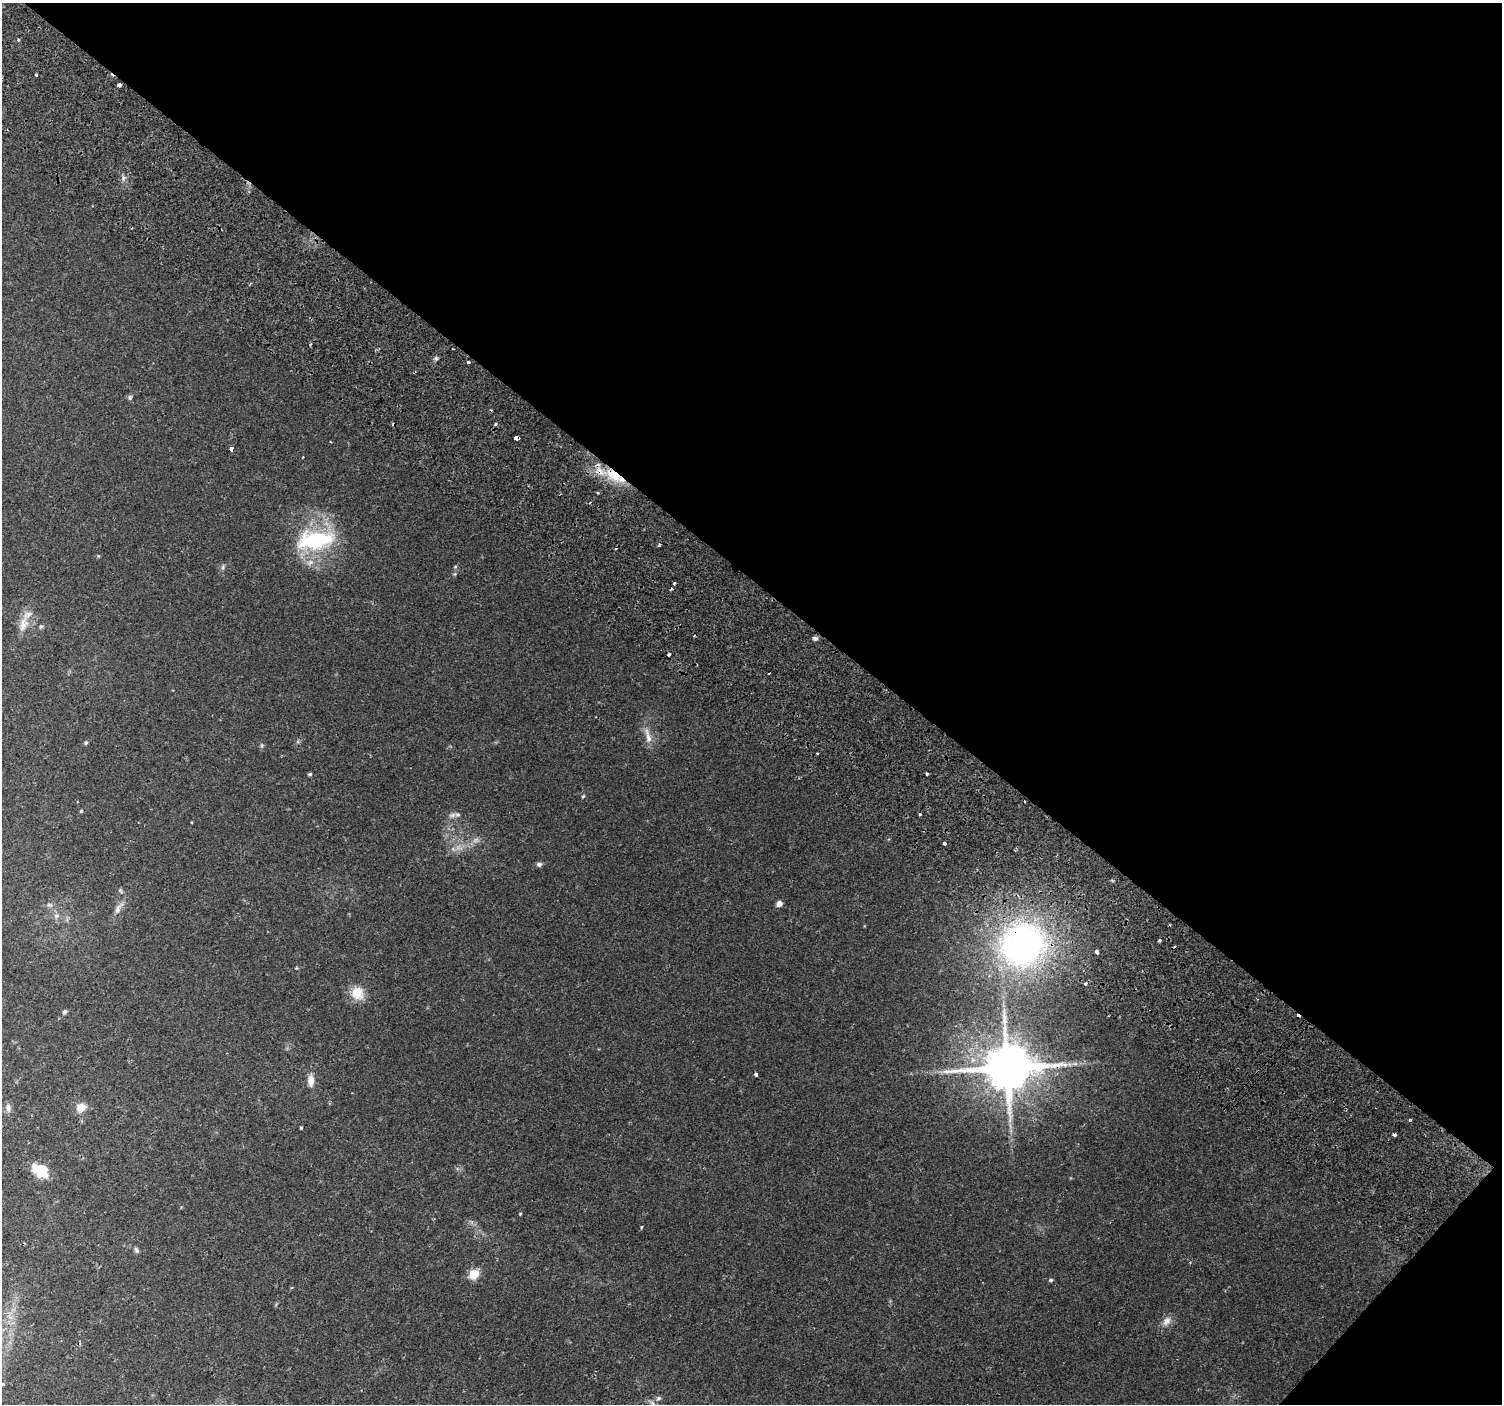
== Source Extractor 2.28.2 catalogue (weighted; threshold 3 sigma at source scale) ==
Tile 8 of 4 x 4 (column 4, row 2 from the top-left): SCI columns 4593-6092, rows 3143-4544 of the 6176 x 6218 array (HDU 1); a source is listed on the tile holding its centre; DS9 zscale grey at full resolution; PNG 1504 x 1406 px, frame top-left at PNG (2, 3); no overlay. Shown black and unused: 43% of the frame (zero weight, under 2 of 3 exposures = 6% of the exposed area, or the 3 px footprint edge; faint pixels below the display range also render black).
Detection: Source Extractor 2.28.2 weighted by HDU 2 'WHT'; one run over the whole footprint, this tile lists its part. Background 0.0506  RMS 0.0043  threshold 0.0196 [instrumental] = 3 sigma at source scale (4.5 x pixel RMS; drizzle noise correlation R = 1.50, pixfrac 1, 0.0396/0.0396 arcsec/px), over >= 5 px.
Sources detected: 74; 3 too faint to see at this stretch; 7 cosmic-ray / hot-pixel residue — not listed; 3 inside a brighter listed object's ellipse — not listed separately; the other 61 listed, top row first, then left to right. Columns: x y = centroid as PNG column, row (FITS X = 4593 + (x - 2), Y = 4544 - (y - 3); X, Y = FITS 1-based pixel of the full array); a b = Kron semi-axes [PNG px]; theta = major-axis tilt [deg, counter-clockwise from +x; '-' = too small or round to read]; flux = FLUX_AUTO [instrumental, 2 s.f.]
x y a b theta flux
18 39 3 3 - 1.6
36 75 3 3 - 2
119 85 4 3 - 3.1
123 178 7 4 89 0.98
436 358 5 5 - 0.82
468 362 3 3 - 1.7
129 397 7 5 43 0.85
517 438 4 3 - 14
231 448 3 3 - 20
302 457 2 2 - 0.4
613 475 27 12 -39 12
315 540 46 22 8 38
659 545 3 3 - 0.88
310 562 10 8 23 2.5
455 567 5 4 - 0.5
674 583 3 3 - 1.4
671 589 3 2 - 0.68
23 624 22 12 76 5.4
41 627 6 5 - 0.73
815 638 6 5 - 1.2
669 654 4 3 - 2.6
648 736 25 7 -77 4.2
86 743 5 5 - 0.64
817 753 3 2 - 0.81
310 774 4 4 - 0.7
927 774 3 3 - 1.2
583 796 5 3 - 0.44
81 811 4 3 - 0.53
919 814 3 3 - 2.6
452 815 11 6 8 1.8
944 843 3 3 - 18
539 864 7 6 - 1.2
779 904 5 5 - 2.7
49 905 8 6 -1 1.1
118 908 19 8 59 3
57 916 8 7 - 1.5
1170 925 3 3 - 1.2
1160 940 4 3 - 0.98
1023 945 43 38 34 150
1097 952 4 3 - 2
1086 984 3 3 - 1.5
357 993 17 16 - 7.4
65 1012 5 5 - 1
1075 1064 7 4 0 1
1007 1068 14 12 19 2400
756 1074 4 3 - 1.2
311 1080 15 8 -90 3.5
8 1108 13 7 -86 1.7
81 1108 5 5 - 16
1409 1120 4 3 - 0.5
301 1128 3 3 - 0.52
1394 1134 3 3 - 3
42 1170 16 13 -32 9.5
520 1214 4 3 - 0.37
641 1227 4 3 - 0.44
136 1250 8 5 -61 0.92
474 1274 6 5 - 24
1051 1280 5 4 - 0.69
1167 1321 15 10 54 3
3 1384 3 3 - 1.4
658 1398 8 6 38 1.1
Overlapping masked pixels (flux is a lower limit): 4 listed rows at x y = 517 438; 613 475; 1023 945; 1007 1068
Isophote crosses this tile's border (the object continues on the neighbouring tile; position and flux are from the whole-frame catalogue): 1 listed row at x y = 3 1384